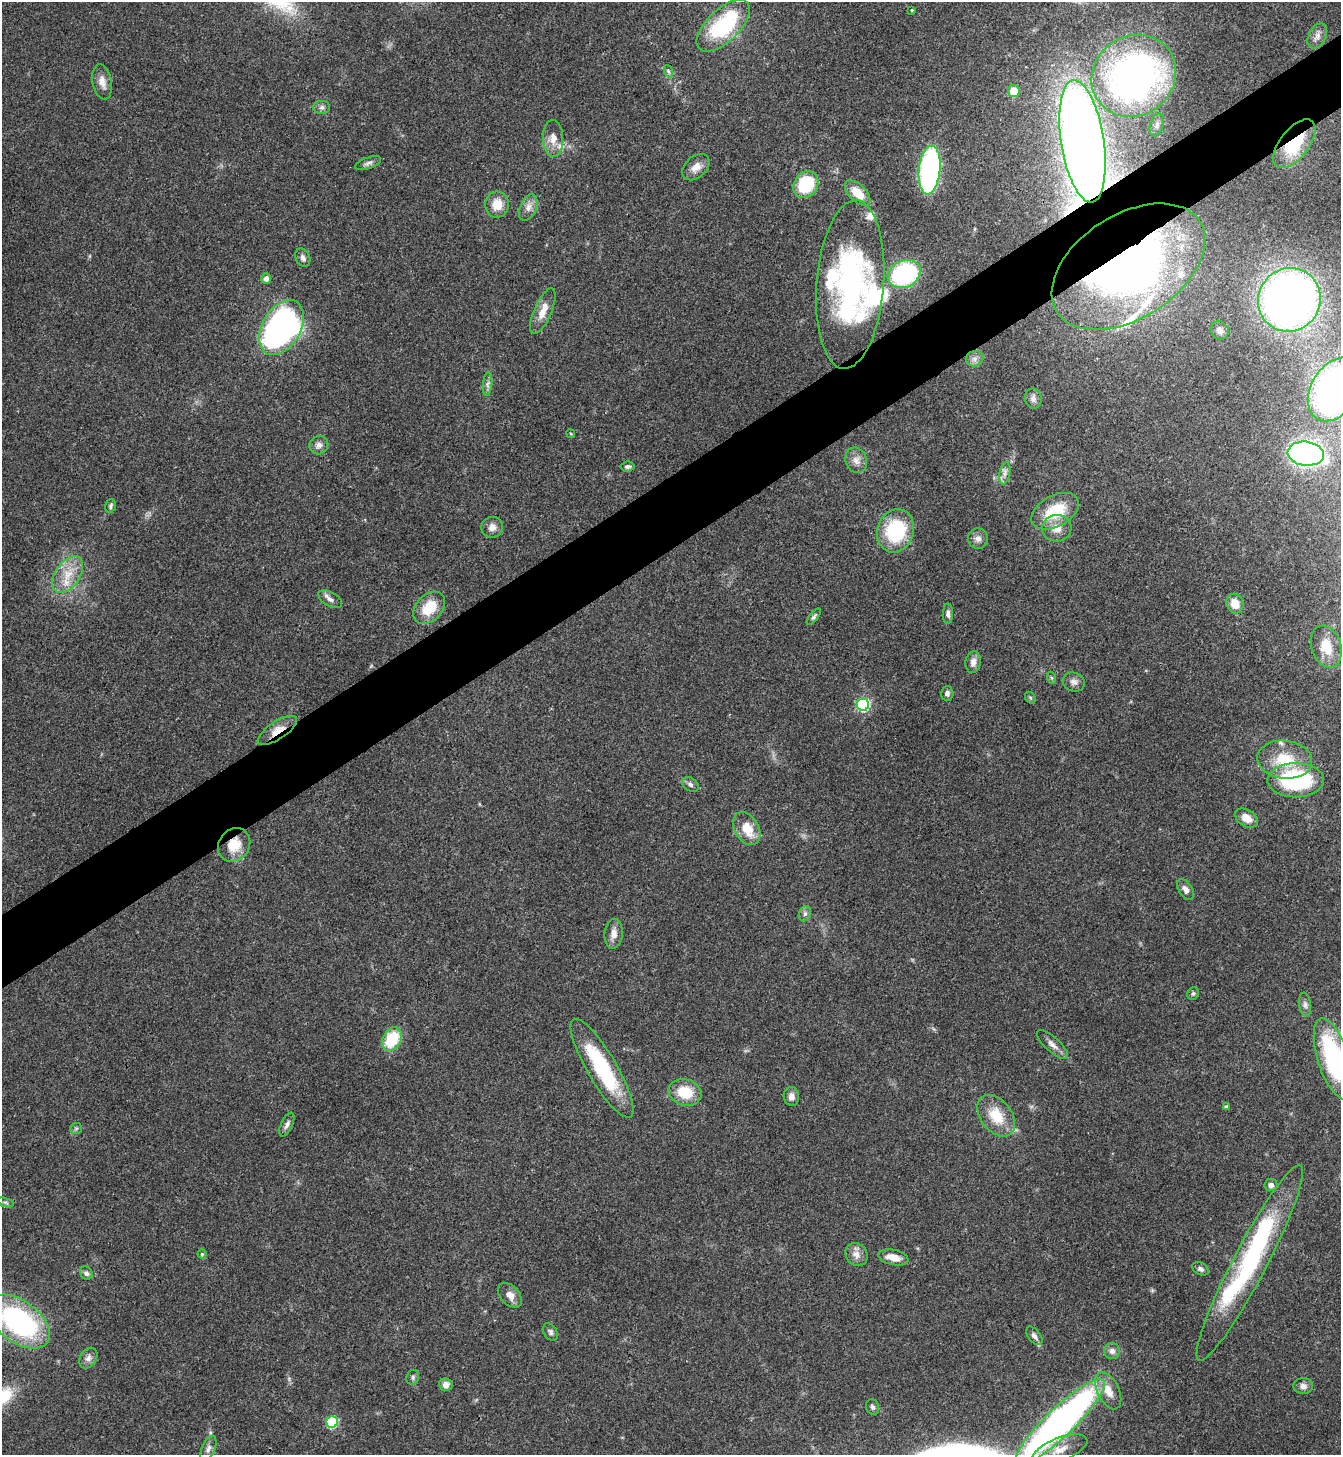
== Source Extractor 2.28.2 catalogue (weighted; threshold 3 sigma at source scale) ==
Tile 10 of 4 x 4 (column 2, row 3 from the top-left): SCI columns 1499-2837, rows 1459-2911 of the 5812 x 5818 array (HDU 1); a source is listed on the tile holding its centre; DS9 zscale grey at full resolution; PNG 1343 x 1457 px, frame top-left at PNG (2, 2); each listed source drawn as its Kron ellipse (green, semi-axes under 4 px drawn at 4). Shown black and unused: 5% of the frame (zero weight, under 3 of 4 exposures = <1% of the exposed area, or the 3 px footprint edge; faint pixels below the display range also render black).
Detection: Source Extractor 2.28.2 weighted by HDU 2 'WHT'; one run over the whole footprint, this tile lists its part. Background 0.0593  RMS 0.0051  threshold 0.0228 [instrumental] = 3 sigma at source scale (4.5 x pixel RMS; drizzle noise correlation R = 1.50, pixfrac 1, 0.05/0.05 arcsec/px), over >= 5 px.
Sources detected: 111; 1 inside a brighter object's white glare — neither listed nor drawn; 8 inside a brighter listed object's ellipse — not listed separately; the other 102 listed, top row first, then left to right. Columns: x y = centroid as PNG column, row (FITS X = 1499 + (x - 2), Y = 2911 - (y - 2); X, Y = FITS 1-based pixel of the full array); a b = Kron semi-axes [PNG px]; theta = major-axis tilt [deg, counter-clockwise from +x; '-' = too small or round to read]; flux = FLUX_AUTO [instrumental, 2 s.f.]
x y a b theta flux
912 10 3 3 - 0.91
723 26 33 16 44 49
1317 36 13 8 63 3.2
668 71 6 4 -71 0.79
1134 76 43 39 35 260
102 82 18 9 -79 4.7
1014 91 6 6 - 8.6
322 107 8 6 0 1.7
1157 125 12 6 72 2.1
553 138 18 10 -87 5.3
1083 141 62 21 -81 600
1294 144 29 14 52 32
368 163 13 5 18 1.7
696 167 15 10 42 4.9
930 170 24 10 84 110
806 185 14 11 56 25
857 193 16 8 -45 9.7
497 205 13 12 - 7.6
528 207 14 8 66 3.7
303 258 10 7 -65 2
1128 267 85 52 33 250
904 274 17 13 27 66
266 278 5 5 - 2.6
850 284 84 33 85 110
1289 300 32 31 - 380
543 311 24 8 66 7.2
281 327 30 19 60 220
1220 330 10 8 -51 2.4
975 359 9 8 - 2.3
488 384 12 4 85 1.8
1335 389 35 23 58 180
1033 399 10 8 -77 2.5
571 434 4 3 - 0.49
319 445 9 9 - 2.6
1306 454 18 12 -6 130
856 460 13 10 -70 3.9
627 466 7 5 6 1.4
1005 473 11 5 78 2.2
110 506 7 5 72 1.1
1055 511 26 15 28 21
492 527 10 10 - 3.6
1057 528 15 13 7 6.4
896 531 22 18 72 35
978 538 10 10 - 2.9
68 575 21 12 56 10
330 599 13 7 -30 2.4
1235 603 10 8 -65 7.1
429 608 18 13 46 15
948 614 10 5 89 1.9
814 617 10 4 52 1.1
1326 647 21 14 -72 14
973 662 11 7 80 3
1052 678 6 4 -71 0.66
1074 682 11 9 -24 2.5
947 693 7 6 - 1.8
1030 698 6 4 -59 0.8
863 705 6 6 - 75
277 730 23 9 33 7
1285 760 27 19 -7 18
1296 780 28 17 0 56
690 784 9 6 -34 1.6
1246 818 12 8 -31 5.6
747 829 18 12 -60 11
234 845 18 15 53 11
1185 889 11 6 -57 2.7
805 914 8 6 68 1.5
614 934 15 9 86 4.2
1193 994 6 5 - 1
1305 1005 12 6 -81 1.8
392 1039 12 9 62 21
1052 1045 20 7 -42 3.4
1334 1059 42 16 -72 70
602 1068 57 14 -60 46
685 1092 17 13 -17 14
791 1096 9 7 -86 3
1226 1107 4 4 - 1.1
996 1116 23 15 -52 14
287 1125 13 5 65 1.9
76 1128 6 5 - 0.88
1271 1185 6 6 - 2.5
5 1202 8 3 -19 0.9
202 1254 4 4 - 0.85
856 1254 12 10 -50 4
893 1257 15 7 -12 5.4
1250 1263 110 17 62 100
1200 1269 9 6 -30 1.5
86 1273 7 6 - 1.5
510 1295 14 9 -47 4.3
19 1321 35 20 -36 91
550 1332 9 6 -59 1.5
1034 1336 11 6 -52 2.1
1112 1351 8 8 - 2.4
88 1358 11 8 59 2.7
413 1377 7 6 - 1.3
446 1385 7 6 - 2.9
1303 1386 10 8 -1 2.5
1108 1391 20 11 -64 7.5
872 1407 8 6 -70 1.4
332 1422 6 5 - 38
1060 1422 60 14 44 280
208 1449 13 6 67 2.2
1060 1450 29 11 21 8.7
Overlapping masked pixels (flux is a lower limit): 5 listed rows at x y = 1083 141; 1294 144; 1128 267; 277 730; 234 845
Isophote crosses this tile's border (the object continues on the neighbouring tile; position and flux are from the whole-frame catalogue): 4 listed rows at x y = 1335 389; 1334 1059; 19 1321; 1060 1422